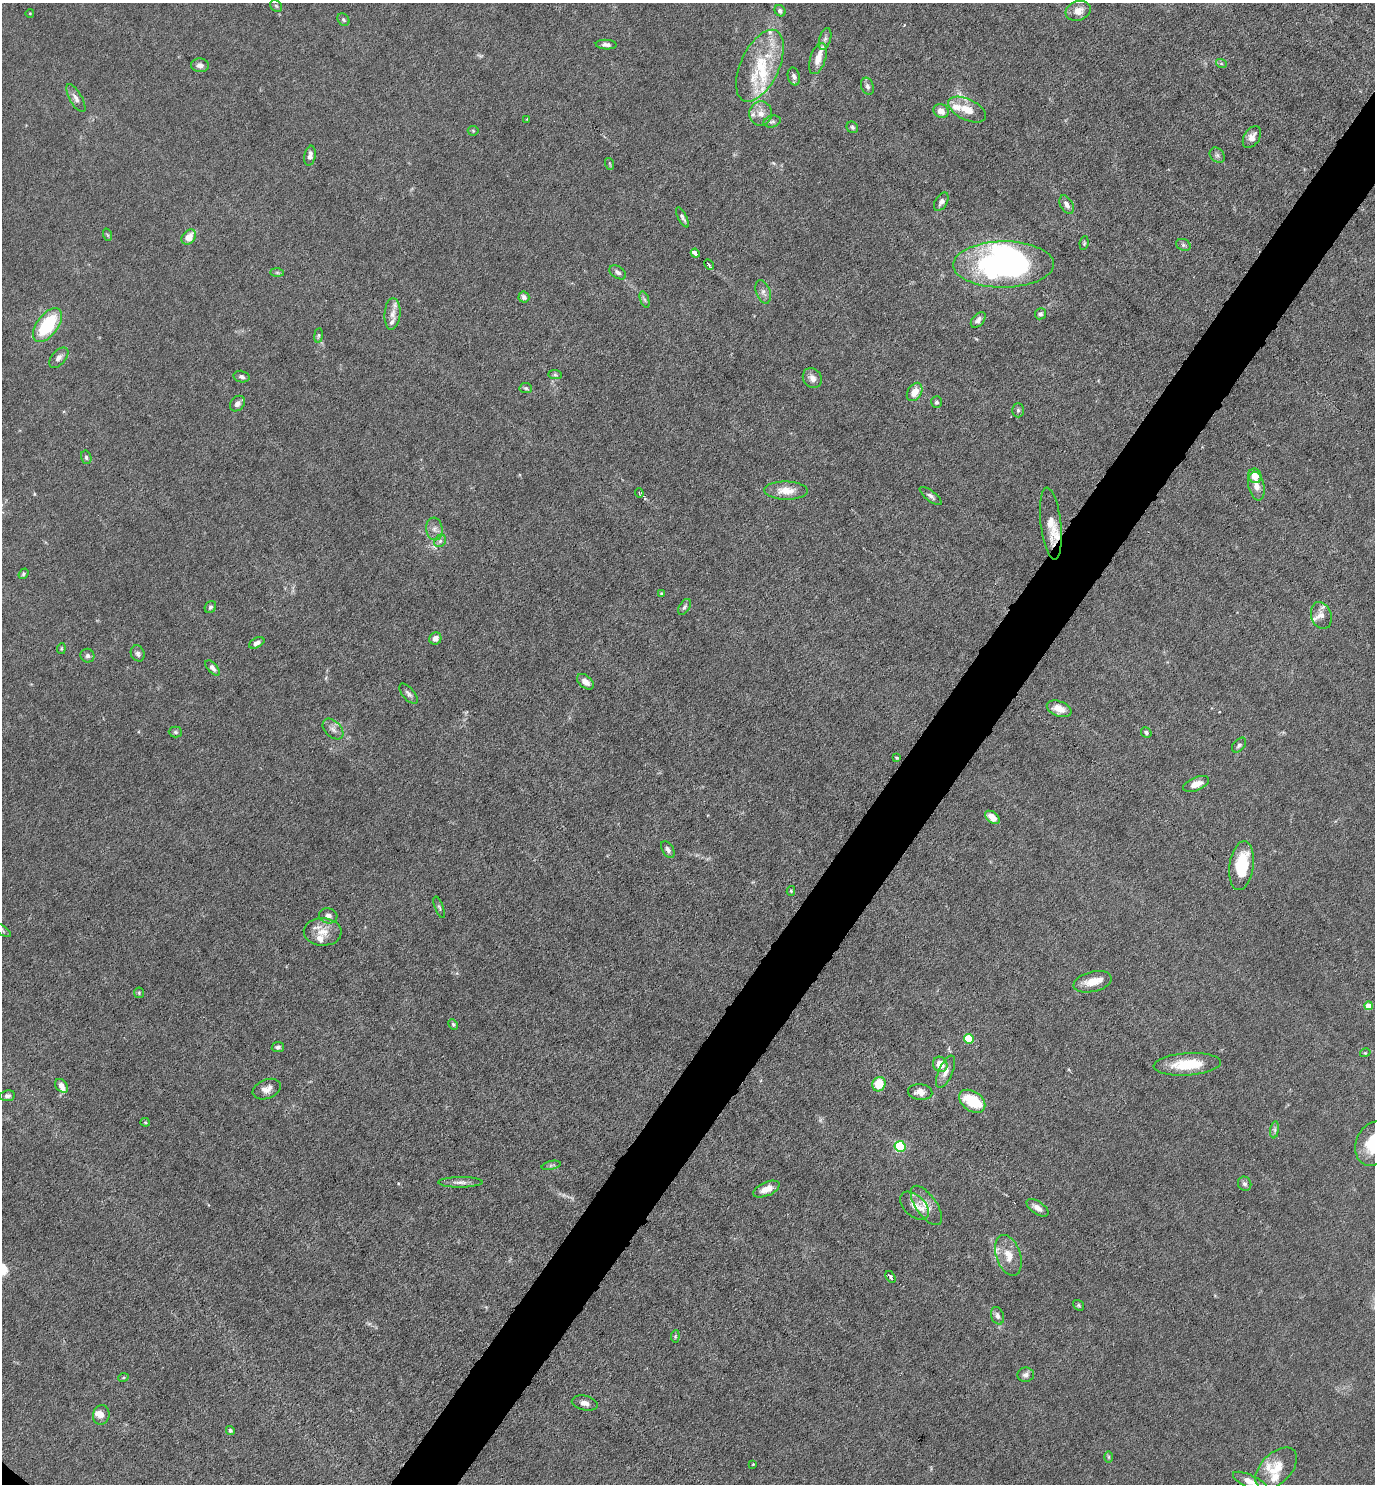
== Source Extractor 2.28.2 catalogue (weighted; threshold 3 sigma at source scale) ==
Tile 10 of 4 x 4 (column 2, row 3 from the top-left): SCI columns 1524-2896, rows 1483-2964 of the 5934 x 5928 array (HDU 1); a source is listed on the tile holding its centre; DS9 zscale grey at full resolution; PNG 1377 x 1486 px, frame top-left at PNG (2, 3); each listed source drawn as its Kron ellipse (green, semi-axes under 4 px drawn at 4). Shown black and unused: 4% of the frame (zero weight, under 4 of 8 exposures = <1% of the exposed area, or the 3 px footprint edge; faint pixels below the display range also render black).
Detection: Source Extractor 2.28.2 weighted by HDU 2 'WHT'; one run over the whole footprint, this tile lists its part. Background 0.0371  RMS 0.0027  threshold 0.011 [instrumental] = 3 sigma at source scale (4.09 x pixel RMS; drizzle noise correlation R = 1.36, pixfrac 0.8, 0.05/0.05 arcsec/px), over >= 5 px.
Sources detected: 158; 2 too faint to see at this stretch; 3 inside a brighter object's white glare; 1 cosmic-ray / hot-pixel residue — neither listed nor drawn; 20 inside a brighter listed object's ellipse — not listed separately; the other 132 listed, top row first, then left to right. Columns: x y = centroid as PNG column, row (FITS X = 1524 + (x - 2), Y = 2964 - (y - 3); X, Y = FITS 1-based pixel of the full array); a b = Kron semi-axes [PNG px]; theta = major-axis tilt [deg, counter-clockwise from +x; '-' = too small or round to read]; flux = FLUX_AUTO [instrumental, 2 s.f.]
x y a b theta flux
276 6 6 5 - 0.4
780 11 6 5 - 0.69
1078 11 13 9 19 2.3
30 13 4 3 - 0.18
343 20 7 5 -53 0.49
825 39 11 5 73 0.84
606 45 10 5 -3 0.97
818 59 16 7 72 2.6
1221 63 5 3 - 0.31
200 65 9 7 -5 1
760 66 38 19 65 12
794 77 9 6 -76 0.9
867 86 9 6 -71 0.82
76 98 16 6 -60 1.4
967 110 20 10 -26 3.7
941 111 8 7 - 1.9
761 114 12 11 - 2.2
527 119 4 3 - 0.2
772 122 9 6 13 0.6
852 127 6 5 - 0.57
473 131 5 5 - 0.35
1252 137 12 7 58 1.7
1217 155 8 6 -45 0.71
310 156 10 5 79 1.1
610 164 6 3 -71 0.29
941 202 10 6 59 1.1
1067 205 10 6 -60 1.3
682 217 11 3 -61 0.67
108 235 6 4 -70 0.33
189 237 8 6 50 3.1
1084 243 7 4 82 0.36
1183 245 7 5 -22 0.57
695 253 4 3 - 37
1003 264 50 23 1 71
709 265 6 3 -63 0.41
277 272 7 4 -1 0.46
618 272 9 6 -33 0.88
763 292 12 7 -71 1.1
524 297 5 5 - 0.89
644 300 8 4 -71 0.47
392 314 16 8 86 1.7
1040 314 5 5 - 0.71
978 320 9 5 49 0.94
47 325 20 10 53 14
318 335 7 4 82 0.39
59 358 12 7 48 1.2
555 375 7 4 -1 0.45
242 377 8 5 -14 0.7
812 378 10 9 - 1.6
526 388 6 5 - 0.44
915 392 10 7 59 2.7
936 402 6 5 - 0.62
237 404 8 6 48 1.1
1018 410 7 6 - 0.56
86 457 7 5 -76 0.55
1255 476 7 6 - 2.9
1256 486 14 8 -78 2.2
786 491 22 9 -1 4.2
639 493 4 3 - 0.35
931 496 13 5 -37 0.85
1051 524 36 10 -83 4.1
434 529 11 8 -84 1.4
440 541 7 5 45 0.59
23 574 6 4 55 0.41
662 593 4 4 - 0.32
210 607 6 5 - 0.61
684 607 9 5 57 0.63
1321 615 14 10 -72 1.7
435 638 6 6 - 1.4
257 643 8 4 27 1.1
61 649 5 3 - 0.29
138 653 8 6 -63 0.8
87 656 7 6 - 0.77
212 668 9 5 -48 1
585 682 9 6 -40 1.8
408 694 12 6 -50 0.89
1059 709 13 7 -21 2.8
333 729 12 8 -45 1.3
175 732 6 5 - 0.48
1146 733 6 4 -48 0.53
1239 745 8 5 48 0.61
896 758 4 3 - 0.26
1196 784 14 6 21 2.3
992 817 8 5 -37 2.8
668 849 9 5 -60 0.74
1242 866 25 12 82 12
791 891 5 4 - 0.34
439 907 11 4 -69 0.49
328 916 9 7 -14 1.3
2 930 10 4 -35 0.5
323 932 19 14 -3 3.8
1093 982 19 10 14 3.7
139 993 5 5 - 0.33
1369 1006 4 4 - 2.8
453 1024 6 4 -63 0.37
969 1039 5 5 - 11
278 1047 6 5 - 0.62
1365 1053 5 3 - 0.28
940 1064 8 7 - 3.5
1187 1064 34 11 4 8.3
945 1072 17 7 66 1.8
879 1084 7 6 - 5.9
62 1086 8 5 -51 1.3
267 1089 14 9 23 2
920 1092 12 8 -5 1.9
7 1096 8 5 7 0.69
972 1101 14 9 -35 8.7
145 1122 4 4 - 0.3
1275 1130 8 4 82 0.58
1374 1144 23 17 67 9.1
900 1146 5 5 - 24
551 1165 9 4 13 0.51
460 1182 22 5 0 1.4
1245 1184 7 6 - 0.73
766 1189 14 7 23 2.4
926 1205 23 10 -55 3.2
914 1206 17 10 -44 2.3
1038 1208 12 6 -34 1.7
1008 1255 21 12 -71 3.8
891 1277 6 3 -57 0.95
1078 1305 6 4 -38 0.37
997 1316 9 6 -71 0.99
675 1336 6 4 83 0.33
1026 1375 8 7 - 0.99
123 1378 5 3 - 0.23
585 1403 13 7 -13 1.4
101 1415 10 8 74 1.3
230 1430 4 4 - 0.48
1109 1457 6 4 -90 0.36
753 1464 3 3 - 0.23
1276 1468 25 15 45 6
1250 1482 19 6 -25 2.8
Overlapping masked pixels (flux is a lower limit): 1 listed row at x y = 1051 524
Isophote crosses this tile's border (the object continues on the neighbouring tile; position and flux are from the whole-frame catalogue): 3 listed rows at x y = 2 930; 1374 1144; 1250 1482